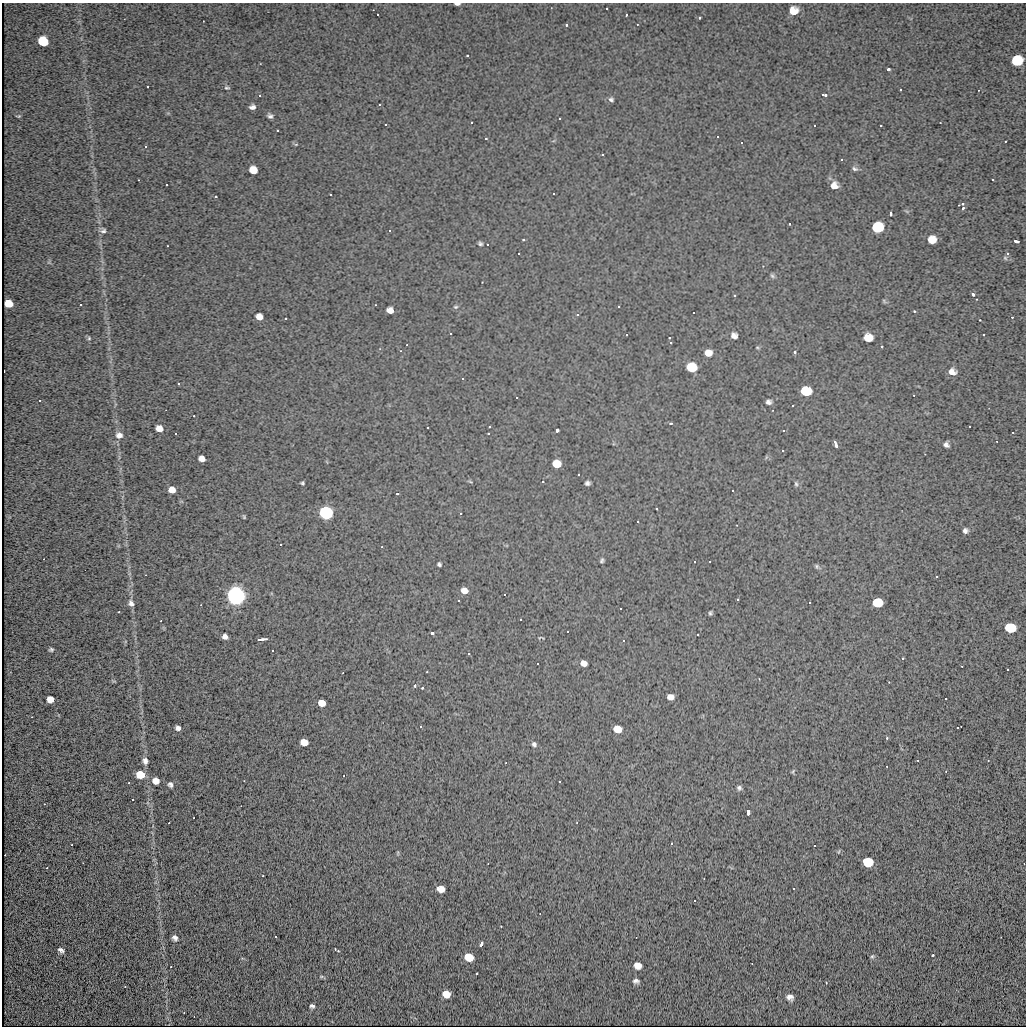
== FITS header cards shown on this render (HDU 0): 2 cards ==
NAXIS1  =                 1024
NAXIS2  =                 1024

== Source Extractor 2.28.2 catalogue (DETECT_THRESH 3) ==
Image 1024 x 1024 px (HDU 0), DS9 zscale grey, 1 PNG px = 1 image px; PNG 1028 x 1028 px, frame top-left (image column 1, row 1024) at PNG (2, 3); no overlay
Background 34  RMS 7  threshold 21.1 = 3 sigma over >= 5 px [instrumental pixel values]
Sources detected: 224; all 224 listed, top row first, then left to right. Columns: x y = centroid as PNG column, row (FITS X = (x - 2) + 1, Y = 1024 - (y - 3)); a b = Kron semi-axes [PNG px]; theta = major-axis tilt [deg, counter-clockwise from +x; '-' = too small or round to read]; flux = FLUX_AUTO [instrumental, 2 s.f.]
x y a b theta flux
457 4 5 3 - 1.3e+03
606 8 2 2 - 4.1e+02
793 11 8 8 - 6.9e+03
378 15 2 2 - 3.9e+02
626 15 3 2 - 5.4e+02
699 18 3 3 - 5.8e+02
566 25 3 3 - 5.3e+02
43 42 8 7 - 1.5e+04
467 56 3 2 - 4.4e+02
1017 61 9 8 - 1.6e+04
888 69 4 3 - 1.5e+03
147 87 3 3 - 9.0e+02
227 88 7 5 0 7.5e+02
900 89 3 3 - 1.0e+03
825 95 5 3 - 1.1e+03
259 96 4 3 - 5.2e+02
611 99 7 6 - 1.2e+03
252 107 6 4 4 1.8e+03
18 116 4 2 - 4.4e+02
270 116 7 6 - 1.3e+03
559 119 3 3 - 6.6e+02
471 123 3 3 - 1.2e+03
385 125 3 3 - 8.2e+02
814 125 3 2 - 4.9e+02
880 125 3 3 - 7.4e+02
277 131 3 3 - 1.8e+03
485 139 3 3 - 3.0e+04
1005 141 3 2 - 4.3e+02
741 142 3 3 - 8.1e+02
296 144 6 4 19 5.3e+02
145 147 3 3 - 8.8e+02
602 155 3 3 - 1.3e+03
841 159 3 3 - 1.8e+03
855 169 8 5 -27 1.2e+03
253 170 7 6 - 6.8e+03
993 179 3 2 - 4.8e+02
166 185 3 2 - 5.5e+02
834 186 8 8 - 4.4e+03
553 194 3 2 - 4.7e+02
330 195 3 3 - 1.2e+03
216 197 3 3 - 6.6e+02
963 203 4 4 - 8.3e+02
963 208 3 3 - 6.7e+02
891 213 4 3 - 1.3e+03
789 224 3 3 - 9.9e+02
877 228 8 7 - 3.1e+04
103 230 9 8 - 1.6e+03
390 231 3 2 - 5.3e+02
523 240 3 2 - 3.9e+02
932 240 7 7 - 6.1e+03
1016 241 4 3 - 3.4e+03
480 244 5 4 - 9.2e+02
487 245 3 2 - 4.8e+02
167 246 2 2 - 2.9e+02
1007 253 3 3 - 2.1e+03
519 254 3 3 - 6.4e+02
772 276 7 5 -49 8.7e+02
973 294 5 4 - 8.7e+02
884 301 7 4 -47 6.6e+02
9 304 7 6 - 7.5e+03
81 305 3 3 - 2.6e+03
619 306 3 2 - 4.5e+02
456 307 7 5 1 8.4e+02
390 310 6 5 - 4.2e+03
914 311 4 3 - 4.4e+02
694 312 3 3 - 1.3e+03
578 315 3 3 - 5.5e+03
259 317 6 5 - 4.5e+03
1012 317 2 2 - 3.5e+02
980 320 3 2 - 3.0e+02
451 334 3 3 - 6.0e+02
984 334 3 3 - 2.9e+03
734 336 7 6 - 2.4e+03
89 338 5 5 - 6.9e+02
669 338 3 2 - 5.4e+02
868 338 7 6 - 8.4e+03
882 346 3 3 - 6.7e+02
757 347 5 3 - 4.7e+02
795 352 4 3 - 7.9e+02
708 353 6 6 - 5.6e+03
691 367 7 6 - 3.2e+04
4 371 2 2 - 2.3e+02
952 372 9 7 -21 3.5e+03
463 379 3 3 - 1.4e+03
179 384 3 3 - 9.6e+02
806 391 7 6 - 3.3e+04
914 395 3 2 - 2.9e+02
517 398 3 3 - 2.3e+03
40 401 3 2 - 1.5e+03
768 402 6 5 - 1.6e+03
793 405 2 2 - 3.1e+02
194 416 2 2 - 3.7e+02
671 423 3 3 - 7.2e+02
970 426 3 2 - 3.3e+02
428 428 3 3 - 1.9e+03
159 429 6 5 - 5.7e+03
557 430 4 3 - 4.4e+03
784 430 3 3 - 2.3e+03
1013 432 3 2 - 4.2e+02
176 434 3 2 - 5.6e+02
488 434 3 2 - 3.5e+02
119 435 9 8 - 2.5e+03
836 444 7 3 -73 1.6e+03
946 445 5 4 - 1.6e+03
783 450 3 3 - 6.6e+02
202 459 6 5 - 3.3e+03
556 464 6 6 - 1.5e+04
470 481 6 3 -21 5.2e+02
543 482 3 3 - 2.2e+04
302 483 5 4 - 6.6e+02
587 483 5 4 - 1.2e+03
796 484 7 5 -73 8.4e+02
172 490 6 5 - 5.1e+03
733 490 3 3 - 1.5e+03
397 494 3 2 - 6.4e+02
657 509 2 2 - 4.4e+02
326 513 6 6 - 3.2e+05
461 514 3 2 - 5.5e+02
244 517 5 3 - 5.9e+02
638 521 3 3 - 1.4e+03
965 531 6 6 - 1.6e+03
281 545 3 3 - 9.6e+02
382 547 3 2 - 3.0e+02
44 559 2 2 - 3.1e+02
602 560 5 3 - 7.7e+02
695 561 3 3 - 2.0e+03
439 564 5 4 - 9.3e+02
817 566 7 6 - 8.9e+02
937 576 3 3 - 2.2e+03
464 591 6 5 - 4.5e+03
505 594 3 2 - 5.9e+02
236 596 7 6 - 1.4e+06
738 599 3 3 - 1.0e+03
459 601 3 2 - 7.0e+02
810 602 3 3 - 3.2e+03
131 603 9 7 -63 2.0e+03
877 603 7 6 - 2.1e+04
621 609 2 2 - 4.4e+02
119 612 3 2 - 5.2e+02
710 613 4 4 - 7.9e+02
521 620 3 3 - 1.1e+03
161 621 2 2 - 3.1e+02
1009 628 8 7 - 1.9e+04
568 631 3 3 - 8.9e+02
432 633 3 3 - 3.2e+03
698 634 3 2 - 4.0e+02
225 637 5 5 - 2.1e+03
541 638 8 3 -15 4.8e+02
262 639 9 3 8 1.8e+03
624 641 3 3 - 8.6e+02
51 650 4 3 - 8.9e+02
273 651 3 2 - 7.2e+02
469 654 3 3 - 1.7e+03
903 658 3 3 - 7.7e+02
583 663 6 5 - 3.9e+03
538 664 3 2 - 8.2e+02
962 666 3 3 - 5.8e+02
1008 669 3 3 - 9.9e+02
415 686 4 3 - 9.1e+02
422 688 3 3 - 5.2e+02
670 697 6 5 - 3.3e+03
946 698 3 3 - 3.1e+03
50 699 6 6 - 4.9e+03
322 703 6 5 - 7.2e+03
421 727 3 3 - 1.6e+03
958 727 4 3 - 2.1e+03
178 728 5 5 - 1.6e+03
617 729 6 6 - 8.2e+03
887 738 3 3 - 5.1e+02
304 742 6 5 - 8.1e+03
534 744 7 6 - 1.2e+03
918 760 3 2 - 5.8e+02
145 761 8 6 -76 2.1e+03
887 766 3 2 - 6.5e+02
793 771 6 4 65 5.8e+02
946 771 3 2 - 4.1e+02
140 774 7 6 - 1.1e+04
344 776 3 2 - 7.3e+02
156 781 7 6 - 4.0e+03
560 782 3 2 - 6.2e+02
129 783 3 3 - 9.9e+02
170 784 6 5 - 1.4e+03
739 788 6 6 - 1.3e+03
133 800 3 3 - 7.3e+03
748 811 5 3 - 9.0e+03
194 818 3 2 - 8.0e+02
577 822 2 2 - 3.5e+02
169 823 3 2 - 5.2e+02
672 843 3 3 - 1.3e+03
72 845 3 3 - 1.7e+03
815 845 3 3 - 2.1e+03
398 853 6 4 89 5.3e+02
5 855 2 2 - 3.6e+02
867 862 7 6 - 2.0e+04
488 864 2 2 - 3.1e+02
47 868 3 2 - 6.6e+02
263 876 3 2 - 5.4e+02
704 878 2 2 - 3.1e+02
794 888 3 3 - 1.7e+03
441 889 6 5 - 5.0e+03
695 900 3 3 - 3.8e+03
540 914 3 2 - 7.9e+02
501 926 3 2 - 3.4e+02
276 937 3 3 - 4.0e+03
175 938 6 5 - 1.7e+03
481 944 5 3 - 3.1e+03
61 950 6 4 -34 1.5e+03
337 950 6 3 -34 1.1e+03
932 955 3 2 - 5.5e+02
872 956 6 5 - 7.0e+02
469 957 7 6 - 1.2e+04
752 963 3 2 - 8.5e+02
637 965 7 6 - 4.9e+03
171 967 3 2 - 1.2e+03
476 974 3 3 - 1.0e+03
322 977 9 3 -20 6.7e+02
636 981 7 5 -9 1.6e+03
826 982 3 2 - 4.2e+02
125 987 3 2 - 9.7e+02
446 994 7 6 - 6.0e+03
790 997 7 5 -32 2.5e+03
312 1006 6 5 - 1.2e+03
184 1013 3 2 - 2.5e+03
194 1017 2 2 - 3.4e+02
At the frame edge (FLAGS 8, measured only in part): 1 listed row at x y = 457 4